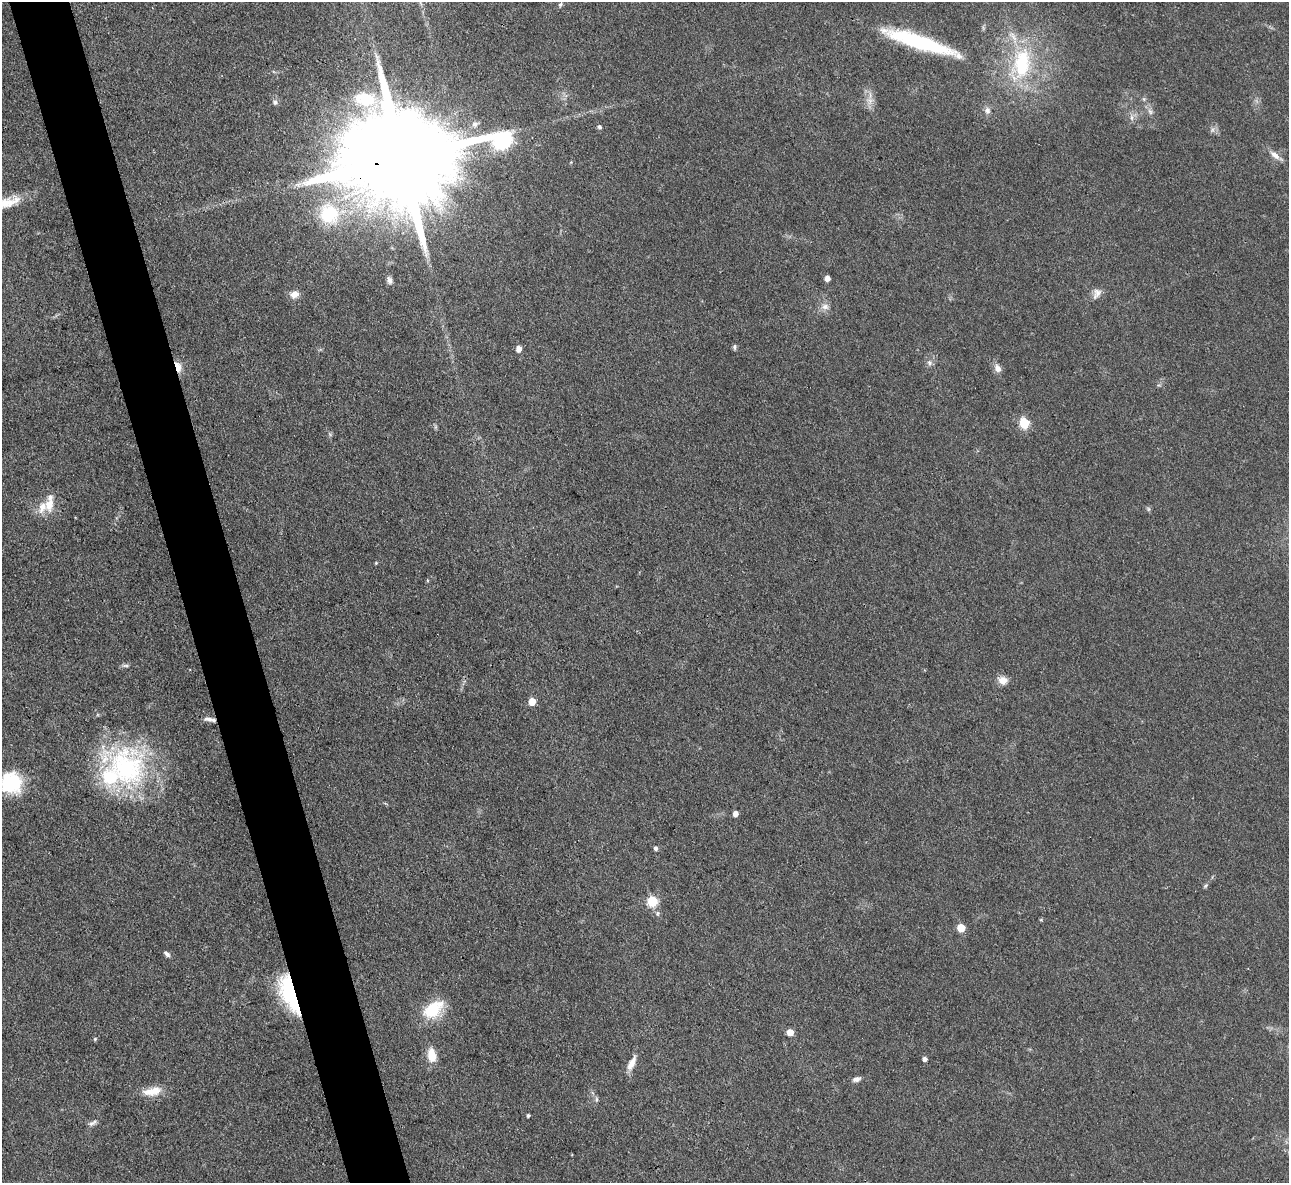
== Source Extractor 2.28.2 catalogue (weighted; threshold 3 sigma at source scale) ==
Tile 11 of 4 x 4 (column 3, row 3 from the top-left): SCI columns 2574-3860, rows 1323-2503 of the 5146 x 5128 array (HDU 1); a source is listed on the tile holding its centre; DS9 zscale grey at full resolution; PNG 1291 x 1185 px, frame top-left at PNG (2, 2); no overlay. Shown black and unused: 5% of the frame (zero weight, under 3 of 4 exposures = <1% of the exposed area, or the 3 px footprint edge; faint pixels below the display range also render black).
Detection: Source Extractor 2.28.2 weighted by HDU 2 'WHT'; one run over the whole footprint, this tile lists its part. Background 0.0978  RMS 0.0066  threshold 0.0297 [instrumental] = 3 sigma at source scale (4.5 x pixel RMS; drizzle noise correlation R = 1.50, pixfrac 1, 0.05/0.05 arcsec/px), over >= 5 px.
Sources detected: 60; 1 inside a brighter object's white glare — not listed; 3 inside a brighter listed object's ellipse — not listed separately; the other 56 listed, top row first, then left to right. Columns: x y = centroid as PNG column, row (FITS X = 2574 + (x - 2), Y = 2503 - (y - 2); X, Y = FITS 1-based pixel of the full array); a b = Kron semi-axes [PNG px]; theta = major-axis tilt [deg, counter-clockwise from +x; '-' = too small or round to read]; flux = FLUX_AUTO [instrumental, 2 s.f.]
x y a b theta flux
560 4 7 5 62 1.3
919 42 91 15 -18 71
1021 64 50 27 77 64
1144 99 6 4 -71 0.98
870 101 11 9 79 5
275 102 7 6 - 1.9
987 110 10 8 -86 3
1150 112 10 6 -63 2.4
1131 118 9 4 -81 1.9
475 124 9 8 - 3
599 127 5 4 - 1.7
1212 130 7 6 - 1.9
1275 155 16 7 -41 4.6
401 159 40 22 10 27000
6 203 40 12 19 18
329 214 35 32 -8 55
827 278 5 4 - 4.5
389 280 9 6 -73 2.5
1098 293 13 11 57 4.5
294 294 10 8 19 5.2
825 307 10 8 -13 3.7
734 347 7 5 90 1.4
519 349 5 5 - 5.3
929 363 8 7 - 2.3
178 367 14 6 -74 7.1
997 368 10 7 -61 4.3
1024 423 6 5 - 45
49 505 20 12 80 9.7
1148 509 7 4 -90 1.1
376 563 5 4 - 0.62
427 580 5 3 - 0.65
125 665 10 4 -4 1.5
1003 680 11 9 -14 6
532 701 5 5 - 10
210 719 17 5 -9 3.3
127 768 57 51 -54 110
11 783 22 20 -50 38
735 814 5 4 - 4.3
655 848 5 4 - 1.6
1205 886 7 4 37 1.1
652 901 6 5 - 45
1041 920 5 3 - 0.6
961 928 5 5 - 19
167 954 8 5 -39 2.1
289 994 45 15 -69 52
433 1009 28 17 38 25
790 1032 5 5 - 9.1
95 1039 4 4 - 0.9
432 1055 15 9 -81 12
925 1059 4 4 - 2.8
632 1063 21 7 64 6.2
856 1079 9 6 14 2.8
152 1091 25 11 11 11
596 1099 7 4 90 1.2
528 1115 4 4 - 1.3
91 1123 10 6 15 2.2
Overlapping masked pixels (flux is a lower limit): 4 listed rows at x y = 401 159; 178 367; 210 719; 289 994
Isophote crosses this tile's border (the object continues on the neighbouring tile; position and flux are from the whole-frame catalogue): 2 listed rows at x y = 6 203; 11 783